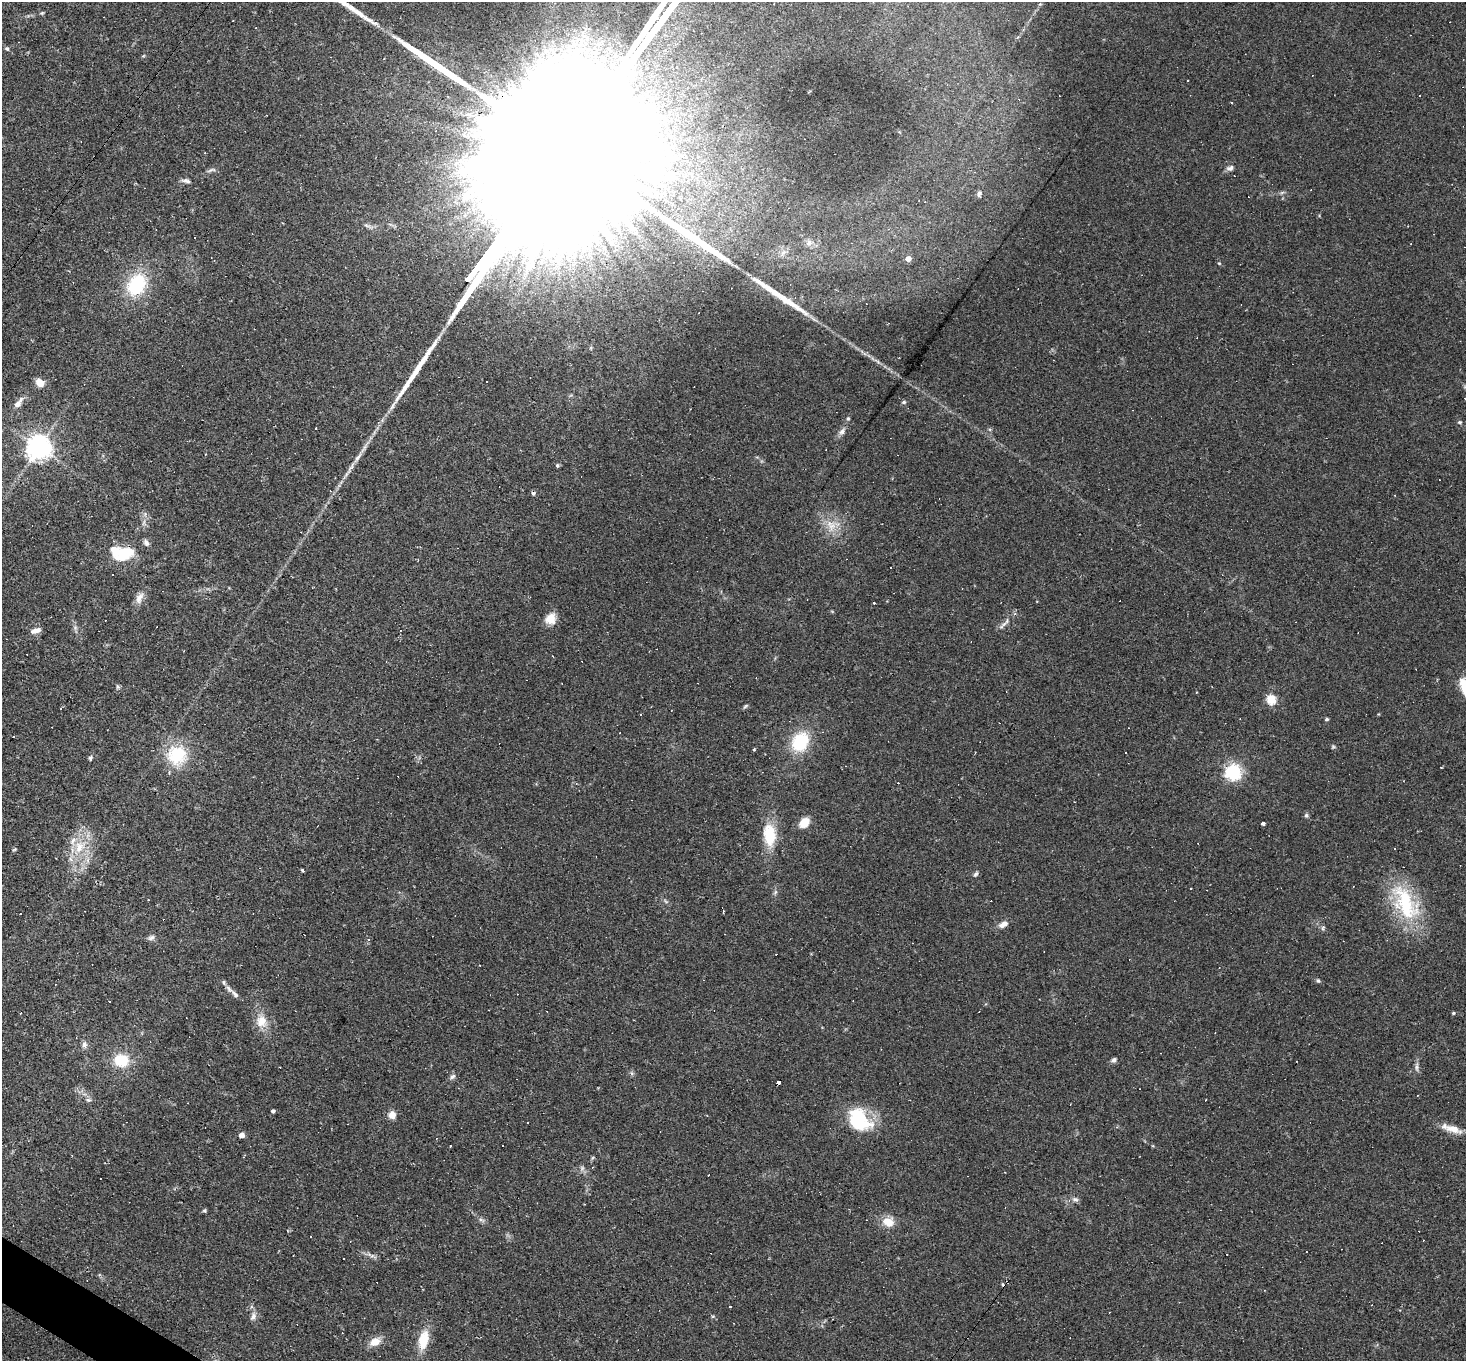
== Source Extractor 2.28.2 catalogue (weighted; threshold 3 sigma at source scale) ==
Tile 7 of 4 x 4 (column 3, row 2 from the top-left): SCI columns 2931-4394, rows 2864-4222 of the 5859 x 5866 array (HDU 1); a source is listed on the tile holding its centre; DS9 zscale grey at full resolution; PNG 1468 x 1363 px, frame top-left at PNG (2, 2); no overlay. Shown black and unused: <1% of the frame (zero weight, under 2 of 3 exposures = <1% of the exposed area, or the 3 px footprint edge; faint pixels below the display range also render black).
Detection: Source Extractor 2.28.2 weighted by HDU 2 'WHT'; one run over the whole footprint, this tile lists its part. Background 0.0633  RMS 0.006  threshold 0.0271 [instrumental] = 3 sigma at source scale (4.5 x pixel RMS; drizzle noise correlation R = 1.50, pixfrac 1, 0.05/0.05 arcsec/px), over >= 5 px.
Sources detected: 160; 1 too faint to see at this stretch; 1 inside a brighter object's white glare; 62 cosmic-ray / hot-pixel residue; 5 long thin detections or spike segments (spike, bleed or trail) — not listed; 2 inside a brighter listed object's ellipse — not listed separately; the other 89 listed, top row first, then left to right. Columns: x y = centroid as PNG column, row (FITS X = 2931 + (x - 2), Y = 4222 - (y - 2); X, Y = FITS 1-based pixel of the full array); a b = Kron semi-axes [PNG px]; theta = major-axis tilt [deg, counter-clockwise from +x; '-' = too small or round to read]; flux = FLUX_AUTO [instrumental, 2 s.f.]
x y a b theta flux
42 13 6 4 20 0.76
7 49 6 4 -15 1.1
143 56 6 3 18 0.61
1231 102 3 3 - 1.8
204 153 3 2 - 0.36
1230 168 10 7 25 2.2
211 170 15 4 15 1.6
702 174 5 4 - 1.3
186 181 11 5 -14 2.1
1282 192 7 4 19 1
979 194 8 5 69 1.8
366 225 7 5 -43 1.2
809 242 9 7 42 2.4
783 253 11 5 44 2.2
908 259 4 4 - 6.5
1219 263 4 4 - 0.61
136 285 26 19 59 35
40 383 5 5 - 13
904 402 6 4 16 1.1
17 404 9 7 45 3.7
848 418 5 4 - 0.8
1460 422 6 5 - 0.94
316 428 3 3 - 2.5
842 431 11 6 48 2.4
38 447 8 7 - 630
557 465 4 4 - 1.1
832 526 19 10 64 8.3
146 543 9 6 -59 2
122 555 22 17 -88 16
112 574 2 2 - 0.52
139 598 17 9 65 4.5
874 603 3 2 - 0.98
550 619 14 12 58 7.4
1003 624 17 4 44 2.5
36 630 14 6 17 3.4
1271 699 5 5 - 36
745 706 8 4 38 0.98
61 708 4 3 - 0.61
641 714 3 2 - 0.56
1327 719 5 4 - 0.89
800 742 20 16 61 30
1333 747 6 5 - 0.85
754 749 5 3 - 0.55
177 755 23 23 - 29
90 758 6 5 - 1.2
1233 772 6 6 - 170
576 784 5 3 - 0.69
1306 815 6 5 - 1.2
804 822 9 7 44 11
1263 823 4 3 - 3.1
769 835 23 12 -84 22
79 847 18 14 81 14
302 870 4 3 - 0.79
976 874 8 5 52 1.2
1405 903 56 27 -63 47
724 911 4 2 - 0.5
1003 924 11 6 27 4.1
1323 928 6 4 72 0.94
151 937 9 7 28 1.9
368 940 5 4 - 0.83
479 965 2 2 - 0.36
1318 981 6 4 -48 1
223 982 7 4 -75 1.1
235 994 14 6 -46 2.8
1453 1013 4 3 - 0.89
261 1021 18 15 -88 9.4
84 1044 9 7 86 2.2
121 1060 13 11 -15 21
1114 1060 7 5 32 1.8
1416 1067 13 5 90 2.2
631 1073 6 4 -70 1
452 1077 9 6 34 1.8
779 1083 4 3 - 23
88 1100 7 5 -18 1.4
273 1111 4 4 - 1.7
392 1115 9 8 - 4.5
859 1120 27 20 -48 37
1453 1129 23 9 -17 7.4
242 1135 4 4 - 5.4
450 1146 3 3 - 2.2
1075 1199 10 5 -6 1.7
204 1210 5 4 - 0.94
481 1220 9 4 -13 1.4
888 1222 13 10 -17 9.2
372 1255 18 4 -22 2.4
253 1316 12 7 67 2.8
713 1316 5 3 - 0.64
423 1340 19 10 77 15
375 1342 12 8 28 7.5
Overlapping masked pixels (flux is a lower limit): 1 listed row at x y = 779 1083